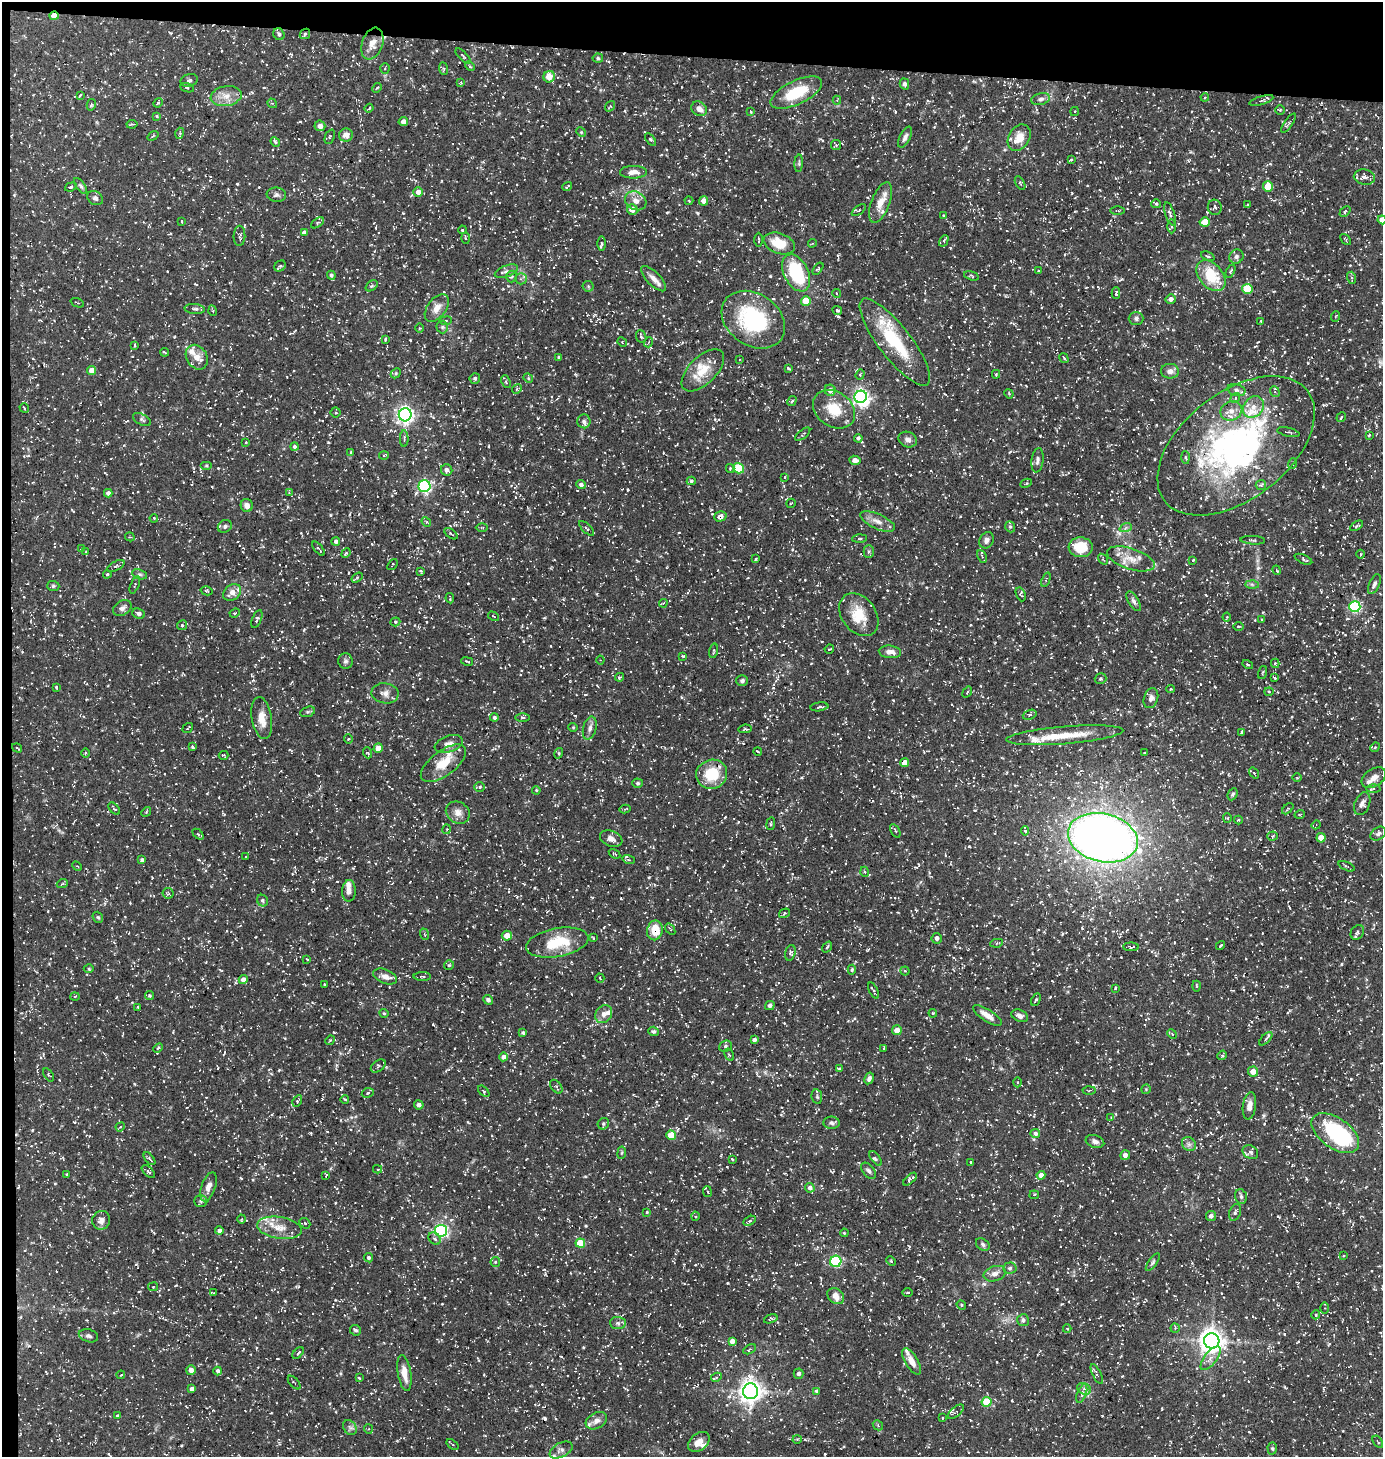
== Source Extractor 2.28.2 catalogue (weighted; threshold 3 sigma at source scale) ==
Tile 1 of 3 x 3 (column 1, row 1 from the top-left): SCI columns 147-1527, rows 2911-4365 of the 4388 x 4367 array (HDU 1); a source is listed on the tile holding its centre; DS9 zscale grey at full resolution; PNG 1385 x 1459 px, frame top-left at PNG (2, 2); each listed source drawn as its Kron ellipse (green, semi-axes under 4 px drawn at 4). Shown black and unused: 5% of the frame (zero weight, under 3 of 5 exposures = <1% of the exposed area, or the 3 px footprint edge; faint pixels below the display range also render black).
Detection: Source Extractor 2.28.2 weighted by HDU 2 'WHT'; one run over the whole footprint, this tile lists its part. Background 0.109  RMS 0.0045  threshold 0.0201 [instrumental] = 3 sigma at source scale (4.5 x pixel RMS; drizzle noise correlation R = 1.50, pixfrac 1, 0.05/0.05 arcsec/px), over >= 5 px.
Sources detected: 924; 3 inside a brighter object's white glare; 40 cosmic-ray / hot-pixel residue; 1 long thin detection or spike segment (spike, bleed or trail) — neither listed nor drawn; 30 inside a brighter listed object's ellipse — not listed separately; of the other 850, all 500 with FLUX_AUTO >= 0.445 (the completeness limit of this list) listed and drawn (350 fainter detections not listed), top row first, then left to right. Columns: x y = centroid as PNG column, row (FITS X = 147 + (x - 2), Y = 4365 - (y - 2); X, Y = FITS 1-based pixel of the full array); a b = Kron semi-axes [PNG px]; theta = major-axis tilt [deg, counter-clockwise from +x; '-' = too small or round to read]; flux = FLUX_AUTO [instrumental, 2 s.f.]
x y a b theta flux
54 16 4 4 - 5.2
279 34 6 5 - 1.2
305 34 6 4 45 0.73
372 44 16 10 70 5.2
463 56 10 3 -46 0.61
598 58 5 4 - 0.7
470 66 5 4 - 0.55
443 68 6 4 -83 0.69
385 69 5 4 - 0.65
549 77 6 5 - 6
189 80 9 6 18 1.2
461 82 4 4 - 0.5
904 84 5 4 - 1.3
187 88 7 4 -20 0.72
377 88 5 4 - 0.66
796 93 28 12 26 17
80 95 4 2 - 0.49
226 96 15 10 10 5.1
1205 97 4 3 - 0.45
1040 99 9 5 12 1.5
837 100 4 4 - 0.49
1261 100 12 3 16 1.1
158 103 5 4 - 0.52
272 103 5 4 - 0.67
91 105 6 4 76 0.63
610 106 6 3 54 0.49
369 108 4 3 - 0.56
699 109 8 7 - 2.7
1280 110 4 4 - 0.52
751 112 3 3 - 0.53
1074 112 4 2 - 0.45
157 116 4 4 - 0.45
403 122 4 4 - 2.3
1289 123 11 3 55 0.91
132 124 5 3 - 0.6
320 126 5 5 - 2.5
581 132 5 4 - 0.5
180 133 5 3 - 0.57
346 135 7 6 - 2.9
153 136 6 3 37 0.47
330 137 7 4 67 0.63
905 137 11 5 65 1.7
1019 138 14 10 58 6.8
651 140 7 4 -54 0.75
275 142 5 4 - 0.69
836 145 5 5 - 0.73
1071 160 4 3 - 0.45
799 163 8 3 86 0.66
633 172 13 6 1 3
1364 177 10 7 -10 2.2
1020 183 7 3 -59 0.5
81 186 9 4 -55 0.87
567 186 5 2 - 0.56
1268 186 5 5 - 8.3
71 187 6 4 20 0.64
418 192 5 4 - 3.1
276 195 10 7 -6 1.4
95 198 8 6 -32 1.5
636 201 11 9 -28 3.2
689 201 4 4 - 0.49
704 201 4 4 - 2.5
881 202 21 9 69 6.6
1156 204 5 4 - 0.6
1247 205 4 3 - 0.45
1215 207 7 7 - 1.1
632 210 5 5 - 3.4
859 210 8 4 37 0.66
1118 211 7 3 1 0.53
1345 211 6 4 42 0.75
1170 214 12 4 -72 1.5
943 215 3 2 - 0.48
1382 220 4 4 - 3.3
182 221 4 3 - 0.5
1205 222 5 4 - 6.4
317 223 7 4 34 0.83
1172 226 7 3 89 0.73
462 230 4 3 - 0.48
304 233 4 4 - 1.6
239 236 10 6 88 1.3
465 238 6 4 -88 0.51
1346 239 6 4 -49 0.66
759 240 7 2 -89 0.54
944 241 6 4 61 0.61
602 243 7 3 90 0.85
779 243 16 10 -20 10
812 243 4 3 - 0.5
1208 256 7 3 -22 0.68
1236 257 7 6 - 1.2
280 266 6 5 - 0.93
818 269 7 3 54 0.53
506 271 12 5 20 1.9
1038 271 3 2 - 0.45
1231 271 7 4 63 0.72
796 273 20 12 -64 32
331 275 4 4 - 0.91
512 276 6 5 - 0.81
971 276 7 4 -16 0.64
1211 276 18 12 -48 17
1352 278 6 4 -72 0.65
521 279 6 5 - 1.2
654 279 16 7 -46 3.3
371 286 6 4 39 0.87
588 286 5 5 - 0.8
1247 289 5 5 - 16
837 293 4 3 - 0.5
1116 293 6 3 87 0.87
1171 299 5 5 - 1.9
806 301 5 5 - 9.3
77 303 7 3 -22 0.49
437 308 16 9 53 4
195 309 10 5 -4 1.1
837 310 5 3 - 0.82
213 311 5 3 - 0.54
1336 316 5 3 - 0.51
1136 318 7 6 - 1.2
753 320 34 26 -35 44
446 321 6 3 9 0.52
1261 321 3 2 - 0.48
442 327 6 6 - 0.88
419 328 5 3 - 0.45
641 337 6 5 - 0.87
385 339 3 2 - 0.62
622 342 5 4 - 0.5
649 342 5 3 - 0.46
895 342 53 16 -52 27
135 345 3 3 - 0.85
165 352 5 2 - 0.63
197 357 13 10 -58 4.4
559 358 3 3 - 0.72
1064 358 5 3 - 0.57
739 359 3 3 - 0.46
788 368 4 3 - 0.59
703 370 26 13 44 10
92 371 4 4 - 4.1
1170 371 9 7 -1 2.4
396 373 5 4 - 0.67
860 374 5 4 - 0.65
996 374 4 3 - 0.56
475 378 5 5 - 1
528 378 5 4 - 0.54
506 382 7 4 -67 0.65
517 389 5 4 - 0.66
830 390 5 5 - 2.2
1236 390 9 5 -16 1.3
1275 392 5 4 - 0.81
1009 394 5 4 - 0.46
861 397 6 6 - 140
1235 398 5 4 - 0.7
792 401 5 4 - 0.78
1253 407 12 9 50 5
24 408 5 2 - 0.47
834 409 23 17 -35 12
1231 411 11 9 22 3.6
336 412 5 5 - 0.72
405 415 6 6 - 170
1341 417 5 3 - 0.45
142 420 10 5 -29 1
584 421 7 6 - 1.3
1288 432 11 2 -13 0.66
803 434 9 3 39 0.68
1369 435 4 2 - 0.58
858 438 4 4 - 0.96
404 439 8 4 89 0.79
908 440 9 7 -24 2.1
246 442 3 3 - 0.53
294 446 4 4 - 0.81
1236 446 90 53 38 140
351 452 4 4 - 0.53
384 456 5 3 - 0.45
1186 457 6 3 -86 0.65
855 460 6 4 -9 3.2
1037 460 12 6 83 1.6
1292 464 5 4 - 0.64
206 466 6 4 0 0.52
739 468 6 5 - 18
730 469 4 4 - 0.53
447 470 6 5 - 1.6
785 477 3 3 - 0.45
691 481 4 4 - 0.77
1026 483 6 3 27 0.59
581 485 5 4 - 1.4
1261 485 5 5 - 0.82
424 486 6 6 - 82
289 492 4 4 - 0.45
108 493 4 4 - 1.7
791 503 5 2 - 0.48
247 505 6 6 - 2.6
720 516 6 5 - 2.1
154 518 4 3 - 0.52
878 521 19 7 -24 3.8
426 522 5 4 - 0.55
225 526 7 6 - 1
1357 526 7 3 32 0.74
482 527 6 4 0 0.65
1010 527 6 4 -69 0.68
1126 527 6 4 21 0.95
587 528 9 3 -45 0.72
451 534 7 3 -36 0.57
130 537 5 3 - 0.48
860 539 7 3 2 0.67
986 540 8 6 61 1.9
1253 540 12 2 -4 0.72
336 541 4 4 - 1.3
1081 547 12 10 -4 12
81 549 4 3 - 0.48
318 549 8 3 -50 0.56
869 551 6 5 - 0.92
86 552 3 3 - 0.45
346 553 5 4 - 0.51
1360 554 4 3 - 0.47
982 556 7 3 -65 0.56
756 559 3 3 - 0.51
1103 559 6 4 -55 0.48
1131 559 25 10 -18 6.7
1303 559 9 4 -23 0.86
1193 560 3 3 - 0.58
392 565 6 3 53 0.5
116 566 10 4 27 1.1
1276 570 5 3 - 0.53
421 571 3 3 - 0.66
107 574 4 3 - 0.57
140 574 8 4 -18 0.89
357 577 6 2 33 0.59
1046 580 7 3 69 0.6
1252 584 6 4 -2 0.89
1374 584 10 5 66 1.4
135 585 9 3 68 0.57
53 586 6 5 - 0.72
207 591 6 4 -15 0.68
232 593 10 7 38 3.7
1021 594 7 4 -68 0.78
450 598 5 2 - 0.47
1134 601 11 5 -60 1.4
663 603 4 3 - 0.65
1355 607 5 5 - 55
122 608 10 7 33 1.8
235 613 5 4 - 0.49
139 614 6 5 - 1.4
859 615 23 17 -53 10
493 616 6 3 -31 0.45
1227 617 4 4 - 0.48
257 619 9 4 67 0.92
1262 620 3 3 - 0.59
395 622 5 4 - 0.59
182 625 5 5 - 0.89
1239 626 5 3 - 0.57
829 649 5 2 - 0.47
713 651 7 2 75 0.5
890 652 11 6 -5 2.9
683 656 4 3 - 0.51
600 660 4 4 - 0.45
345 661 8 7 - 1.2
467 661 6 3 -13 0.5
1275 663 5 4 - 0.87
1248 664 5 4 - 0.62
1262 673 6 3 71 0.49
620 677 4 4 - 0.79
1274 678 4 3 - 0.59
1100 679 6 5 - 0.74
742 681 6 5 - 1
56 687 3 3 - 0.5
1170 689 4 3 - 0.49
967 692 6 3 54 0.45
1269 692 4 4 - 0.54
385 693 13 10 -7 2.9
1151 698 10 7 72 2.1
819 707 9 3 8 0.95
308 712 8 5 19 0.79
1030 715 7 4 21 0.73
262 718 21 10 -80 6.5
494 718 4 4 - 0.98
523 718 7 3 -1 0.7
573 727 4 4 - 0.47
188 728 6 2 37 0.54
590 728 12 6 75 2
745 729 7 3 7 0.58
1242 732 4 3 - 0.66
1065 735 59 9 5 13
348 739 4 4 - 0.49
449 744 15 8 19 2.8
192 747 4 3 - 0.53
1375 747 5 4 - 0.53
17 748 5 3 - 0.48
378 748 5 4 - 5
758 751 4 2 - 0.53
86 753 5 3 - 0.48
368 753 5 3 - 0.49
559 753 5 3 - 0.52
1145 753 3 2 - 0.56
223 755 5 3 - 0.51
443 763 27 12 37 10
905 763 4 4 - 4.7
1254 773 6 3 -54 0.54
712 774 15 14 - 15
1297 778 5 3 - 0.47
1374 778 13 8 34 3.2
638 783 5 4 - 0.67
480 787 5 4 - 0.66
1373 788 7 4 2 0.77
536 790 4 4 - 0.48
1233 794 6 4 64 0.85
1362 804 12 7 68 2.1
114 809 7 3 -49 0.67
625 809 5 2 - 0.5
1288 809 7 4 44 0.65
146 812 5 4 - 0.5
458 813 12 10 -32 3.2
1300 814 5 3 - 0.46
1227 818 4 4 - 0.49
1238 820 4 4 - 0.45
771 824 6 2 81 0.58
1316 825 5 4 - 0.47
447 829 5 3 - 0.54
895 831 7 3 -61 0.51
1025 831 4 4 - 0.68
198 834 6 4 -44 0.61
1378 834 8 6 35 1.3
1272 836 5 4 - 0.69
1103 838 35 24 -13 450
1321 838 4 4 - 6.3
611 839 12 7 -21 2.9
614 854 6 3 -33 0.54
246 857 3 2 - 0.5
142 860 4 3 - 1.1
629 860 6 4 -18 0.66
77 866 5 3 - 0.5
1347 866 9 3 -23 0.65
865 872 5 3 - 0.51
62 884 6 3 20 0.5
349 891 11 7 89 2.3
168 893 5 5 - 0.66
263 901 6 5 - 0.97
784 913 6 4 34 0.61
98 917 6 5 - 0.73
670 929 6 3 -54 0.49
655 930 10 7 81 8.6
1357 932 8 6 54 1
424 934 6 3 -70 0.51
507 936 5 5 - 4.5
593 938 3 2 - 0.47
937 938 5 5 - 1.4
557 943 31 14 10 18
997 943 6 4 10 0.62
1220 946 5 3 - 0.59
827 947 6 3 54 0.62
1131 947 8 3 -1 0.86
790 953 8 5 73 1
307 959 4 3 - 0.48
449 965 5 5 - 0.63
89 969 5 3 - 0.46
852 970 5 4 - 0.62
905 971 4 4 - 0.69
385 976 12 7 -22 2.9
422 977 8 3 0 0.67
600 978 5 3 - 0.47
243 980 4 4 - 2.3
324 984 3 2 - 0.49
1197 986 5 3 - 0.45
1115 988 3 2 - 0.48
874 991 9 2 -64 0.61
150 995 5 4 - 0.68
75 997 4 3 - 0.46
488 1000 5 4 - 1.4
1036 1000 7 3 65 0.66
770 1005 5 4 - 1.7
138 1007 3 2 - 0.49
384 1013 5 4 - 0.55
933 1013 4 4 - 0.51
604 1014 9 7 52 2.4
987 1015 16 6 -33 3.9
1020 1016 9 5 -23 1.9
897 1030 5 5 - 3.8
654 1031 5 4 - 0.87
523 1033 4 4 - 0.83
1172 1034 5 4 - 0.61
1266 1039 8 4 46 0.9
330 1040 5 4 - 0.47
754 1040 4 3 - 1.2
725 1046 6 5 - 0.83
158 1048 5 3 - 0.48
884 1048 4 3 - 0.57
729 1055 6 4 -59 0.73
1222 1055 5 4 - 0.61
503 1057 4 4 - 2.2
378 1066 8 5 37 0.87
839 1069 4 4 - 0.56
1253 1072 5 5 - 3.9
49 1075 7 3 -56 0.48
869 1078 6 4 61 1.5
1018 1082 5 3 - 0.51
556 1087 8 5 -52 0.82
1146 1089 5 5 - 0.53
1089 1090 6 3 2 0.45
484 1091 7 4 -45 0.65
368 1093 6 4 27 0.69
817 1097 7 5 -79 0.99
345 1100 4 3 - 0.51
297 1101 6 4 60 0.78
419 1105 5 4 - 1.4
1249 1106 13 6 82 3
1111 1118 4 4 - 0.59
832 1123 8 6 -5 1.3
603 1124 6 5 - 0.98
120 1127 5 4 - 0.46
1035 1133 5 4 - 1.3
1335 1133 27 15 -35 46
671 1135 5 4 - 11
1095 1141 9 6 -17 1.7
1189 1144 7 6 - 1.4
1250 1152 8 6 -34 1.5
622 1153 6 3 81 0.54
1125 1155 5 5 - 1.6
876 1158 8 3 -52 0.78
149 1159 7 3 -50 0.65
732 1159 4 3 - 0.67
971 1162 3 3 - 0.55
377 1169 4 4 - 0.62
869 1171 9 5 -50 1.3
148 1172 8 4 -44 0.85
67 1174 3 3 - 0.65
326 1175 4 3 - 0.51
1041 1175 4 4 - 2.6
910 1179 8 3 44 1.2
208 1187 15 7 71 3.3
810 1188 5 4 - 1.9
707 1191 5 3 - 0.65
1034 1195 5 4 - 0.54
1241 1197 7 5 -74 1.1
201 1201 7 6 - 1
647 1212 3 3 - 0.46
1235 1212 9 5 72 1.2
695 1216 4 4 - 0.58
1211 1216 5 5 - 1.6
242 1219 4 3 - 0.48
101 1220 9 9 - 2.5
749 1221 7 4 30 0.66
305 1223 6 4 -41 0.64
279 1228 22 10 -9 6.9
219 1231 4 4 - 1.6
441 1231 6 6 - 80
844 1233 4 3 - 0.45
435 1239 7 5 -44 1.1
580 1243 4 4 - 12
983 1244 7 5 -38 1.1
1343 1256 3 2 - 0.46
368 1258 5 4 - 0.95
836 1261 6 5 - 44
891 1261 5 3 - 0.45
495 1262 5 4 - 0.56
1153 1262 10 4 54 1
1010 1268 7 5 3 1
995 1274 11 7 17 2.5
153 1287 5 4 - 0.47
213 1293 3 3 - 0.45
908 1293 5 3 - 0.49
836 1296 9 7 -38 3.6
961 1305 5 4 - 0.58
1325 1308 6 4 -90 0.55
1316 1315 4 4 - 0.55
771 1319 7 3 19 0.65
1023 1320 6 6 - 1.4
618 1323 7 6 - 1.3
1175 1328 5 4 - 0.75
1067 1329 4 4 - 0.45
355 1330 5 5 - 1.1
88 1336 10 6 -17 1.3
732 1341 4 4 - 2.4
1212 1341 8 7 - 410
750 1349 7 4 31 0.65
298 1353 7 3 46 0.57
1210 1358 14 6 52 2.8
912 1361 15 6 -59 3.3
191 1370 5 5 - 1.9
218 1371 4 4 - 1.3
404 1373 18 6 -80 4.9
798 1374 5 5 - 1.5
1097 1374 11 4 -63 1.4
121 1375 4 3 - 0.54
716 1377 5 3 - 0.53
359 1378 3 3 - 0.53
294 1382 8 2 -49 0.45
192 1389 4 4 - 1.6
1084 1389 7 5 -28 1.3
751 1391 8 7 - 360
816 1391 4 3 - 0.56
1082 1394 10 4 70 1.3
987 1402 5 5 - 14
956 1412 10 4 40 1.2
117 1415 3 2 - 0.49
942 1418 3 3 - 0.45
596 1421 11 7 30 2.4
878 1425 6 4 -48 0.72
350 1428 8 6 -53 1.4
368 1429 5 4 - 0.52
797 1439 4 4 - 0.55
699 1442 12 8 39 4.2
1378 1442 7 3 -55 0.55
452 1444 7 3 -37 0.52
1272 1448 6 4 -87 0.69
561 1450 12 7 28 2
Overlapping masked pixels (flux is a lower limit): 6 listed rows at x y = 54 16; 895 342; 1236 446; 720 516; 1103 838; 655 930
Isophote crosses this tile's border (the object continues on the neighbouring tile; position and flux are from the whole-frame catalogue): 2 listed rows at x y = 1382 220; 1374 584
Unlisted compact peaks at least as high as the median listed source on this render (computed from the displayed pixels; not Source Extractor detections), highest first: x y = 1119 533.